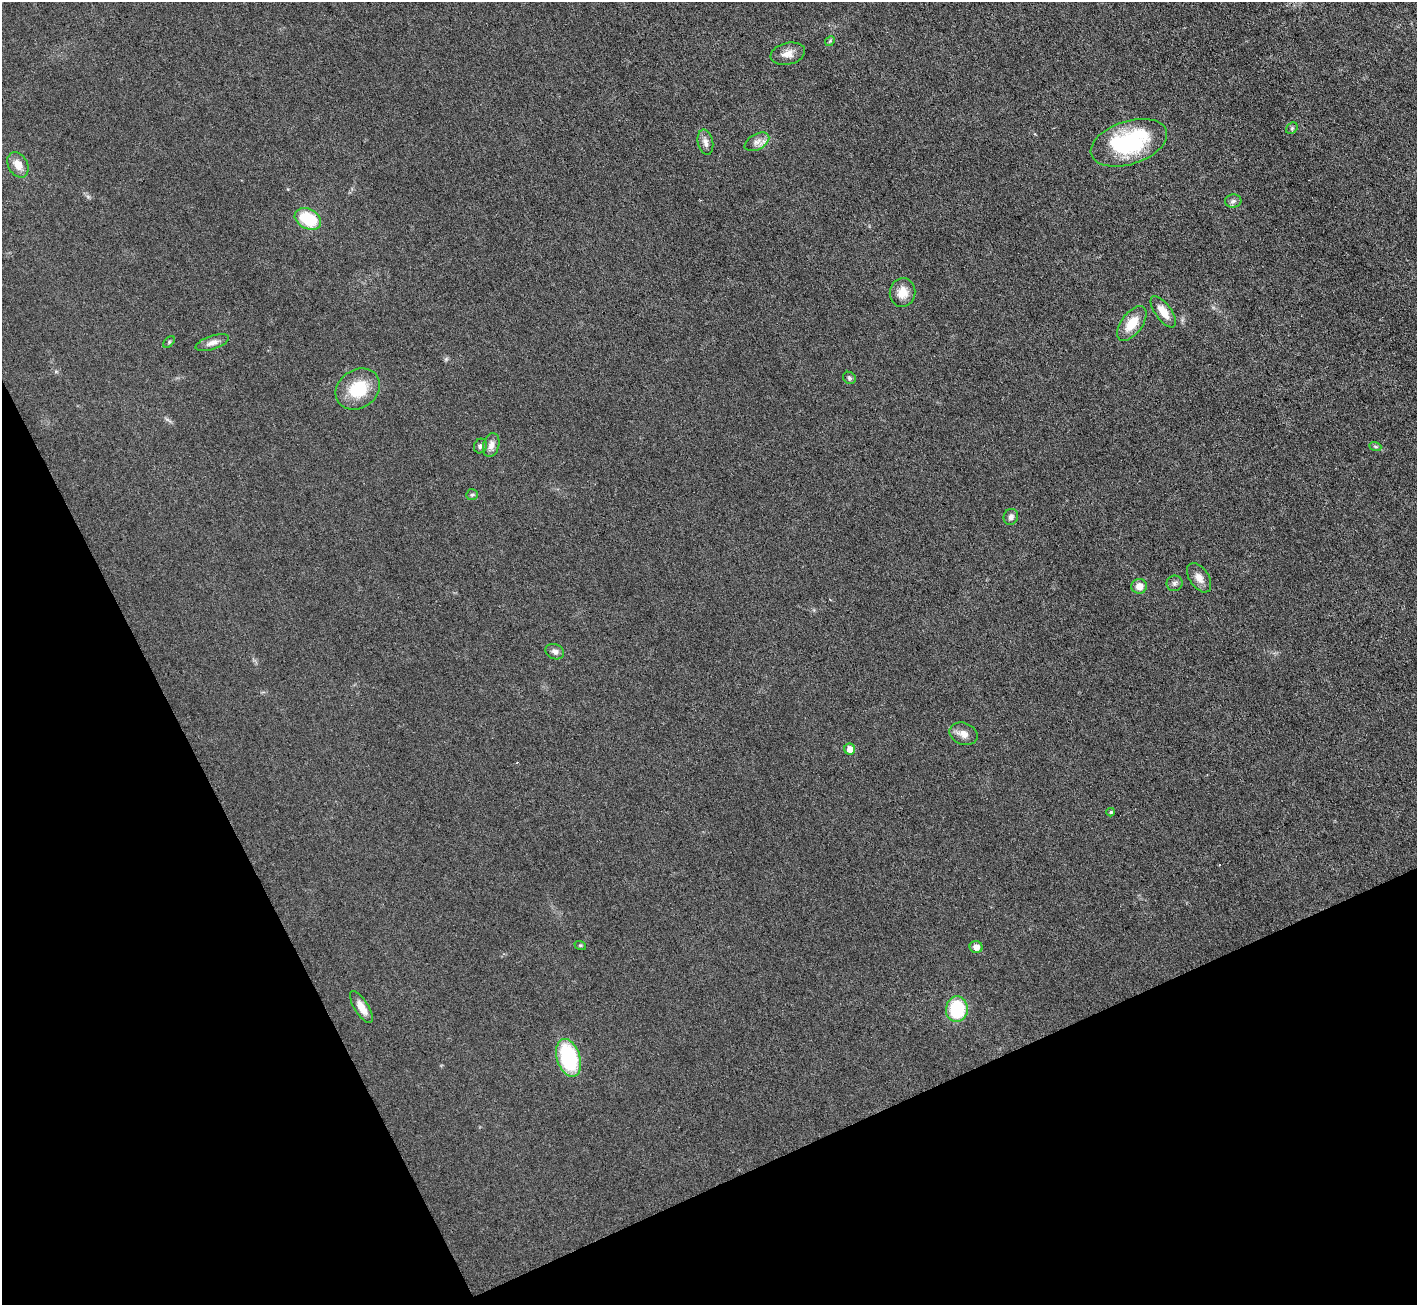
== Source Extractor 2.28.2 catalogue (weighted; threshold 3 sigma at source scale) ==
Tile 14 of 4 x 4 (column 2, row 4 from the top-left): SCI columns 1416-2830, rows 153-1455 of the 5664 x 5653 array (HDU 1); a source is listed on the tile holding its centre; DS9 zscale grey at full resolution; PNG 1419 x 1307 px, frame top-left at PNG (2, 2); each listed source drawn as its Kron ellipse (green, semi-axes under 4 px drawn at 4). Shown black and unused: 23% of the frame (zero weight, under 3 of 6 exposures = <1% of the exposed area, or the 3 px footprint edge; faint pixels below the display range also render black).
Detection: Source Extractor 2.28.2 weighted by HDU 2 'WHT'; one run over the whole footprint, this tile lists its part. Background 0.0264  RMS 0.0037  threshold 0.0152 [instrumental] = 3 sigma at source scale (4.09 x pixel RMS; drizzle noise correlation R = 1.36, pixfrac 0.8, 0.05/0.05 arcsec/px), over >= 5 px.
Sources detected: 34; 1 cosmic-ray / hot-pixel residue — neither listed nor drawn; the other 33 listed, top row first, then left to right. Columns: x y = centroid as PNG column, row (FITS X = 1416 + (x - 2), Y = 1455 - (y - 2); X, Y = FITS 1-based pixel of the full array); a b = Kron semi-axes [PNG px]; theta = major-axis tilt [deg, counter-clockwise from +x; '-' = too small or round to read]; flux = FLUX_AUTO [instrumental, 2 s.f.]
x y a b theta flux
830 41 5 4 - 0.46
788 54 17 11 13 3
1292 128 6 5 - 0.59
705 142 13 7 -78 1.8
757 142 13 7 29 2.1
1129 143 39 21 18 36
18 165 13 9 -61 3.6
1233 201 8 6 3 1
308 219 14 9 -28 15
902 292 14 13 - 4.2
1163 312 18 8 -54 4.7
1132 323 20 10 53 6.5
169 342 7 4 46 0.51
212 343 17 6 18 2.3
849 378 7 5 -37 0.74
358 389 23 19 35 13
491 445 12 8 74 2
480 446 7 6 - 0.87
1375 446 6 4 -20 0.54
472 495 6 5 - 0.63
1011 517 8 7 - 1.2
1199 578 16 9 -55 2.9
1174 583 8 8 - 1
1139 586 8 7 - 2.8
555 652 10 7 -24 1.4
963 734 14 11 -23 2.6
850 749 5 5 - 3.2
1111 812 4 4 - 0.58
580 945 6 3 -18 0.38
976 947 6 6 - 2.2
361 1007 18 7 -57 3.4
957 1009 13 11 85 20
569 1058 19 11 -72 28